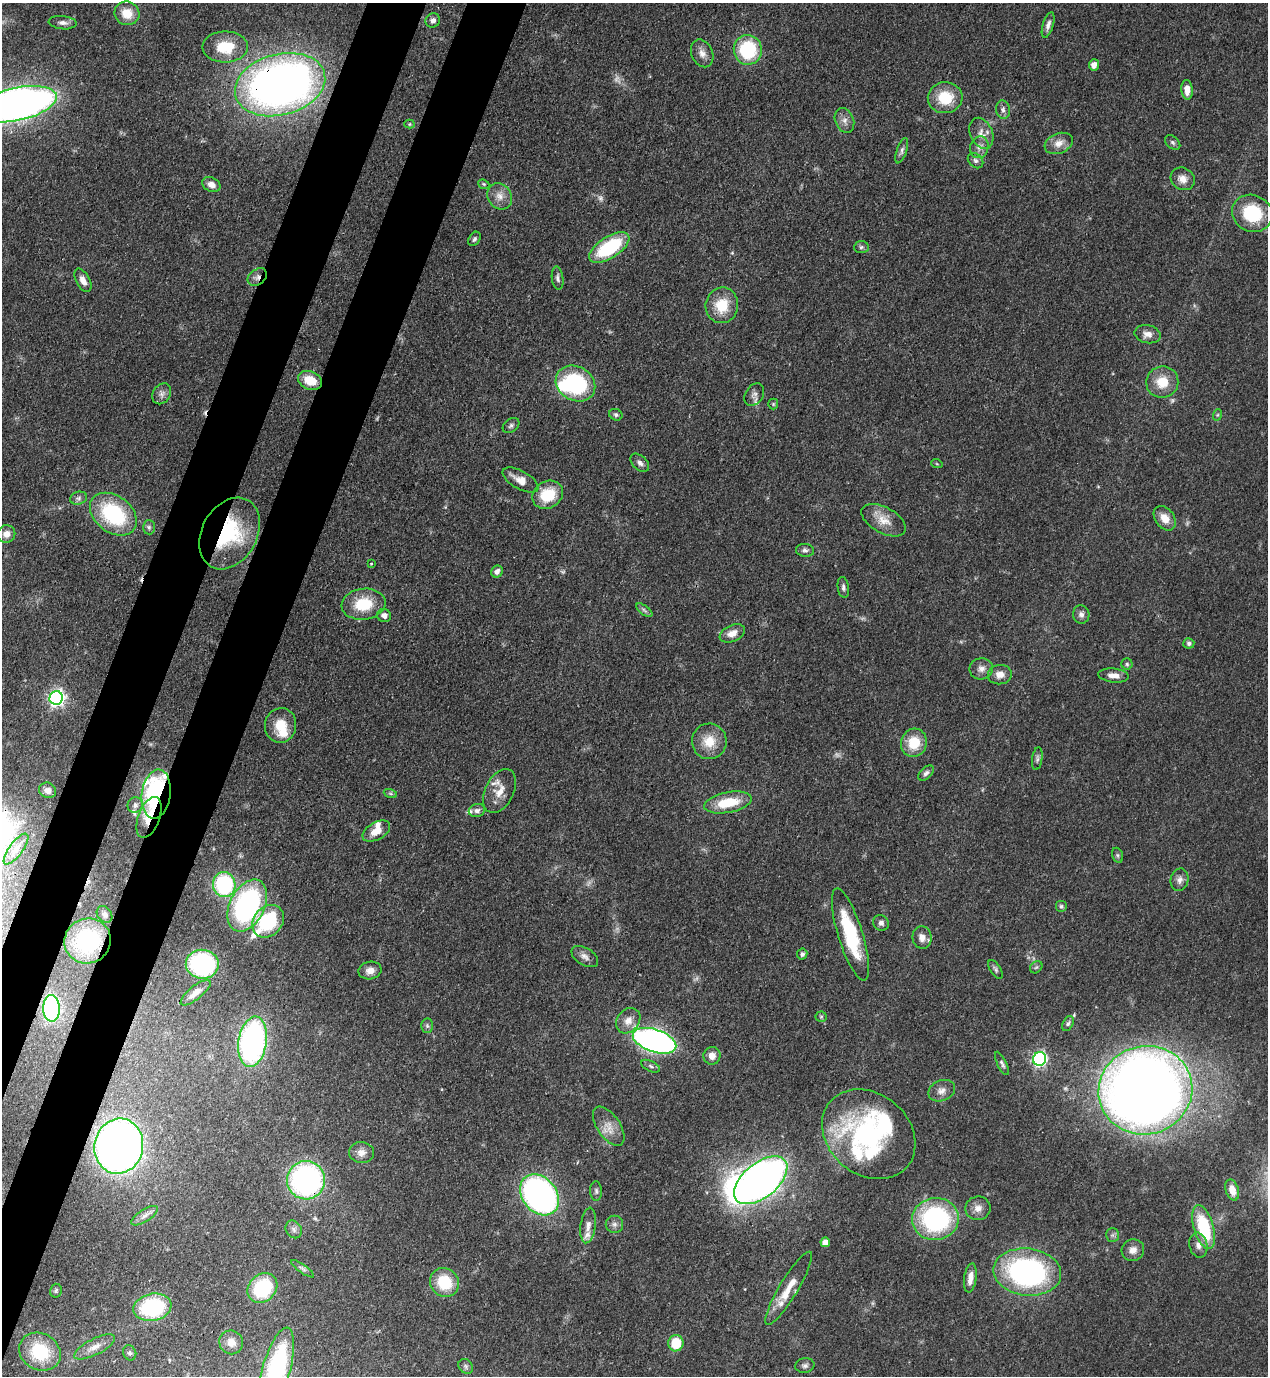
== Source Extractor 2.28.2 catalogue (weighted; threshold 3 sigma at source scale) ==
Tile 7 of 4 x 4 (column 3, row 2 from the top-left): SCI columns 2885-4150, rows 2791-4164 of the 5638 x 5579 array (HDU 1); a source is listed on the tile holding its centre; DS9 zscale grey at full resolution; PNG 1270 x 1378 px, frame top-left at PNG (2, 3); each listed source drawn as its Kron ellipse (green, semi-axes under 4 px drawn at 4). Shown black and unused: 8% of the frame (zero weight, under 3 of 4 exposures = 7% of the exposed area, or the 3 px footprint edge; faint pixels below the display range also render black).
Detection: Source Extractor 2.28.2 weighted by HDU 2 'WHT'; one run over the whole footprint, this tile lists its part. Background 0.0513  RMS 0.0033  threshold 0.0147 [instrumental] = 3 sigma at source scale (4.5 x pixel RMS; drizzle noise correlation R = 1.50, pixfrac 1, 0.05/0.05 arcsec/px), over >= 5 px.
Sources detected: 172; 6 too faint to see at this stretch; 4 inside a brighter object's white glare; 1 cosmic-ray / hot-pixel residue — neither listed nor drawn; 10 inside a brighter listed object's ellipse — not listed separately; the other 151 listed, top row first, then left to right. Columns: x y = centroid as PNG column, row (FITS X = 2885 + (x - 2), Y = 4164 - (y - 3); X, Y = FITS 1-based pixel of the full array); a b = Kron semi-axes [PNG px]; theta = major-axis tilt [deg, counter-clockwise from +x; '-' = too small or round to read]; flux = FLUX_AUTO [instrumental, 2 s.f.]
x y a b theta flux
127 13 12 11 - 5.6
433 20 7 7 - 1.2
63 23 14 6 -5 1.6
1048 25 13 5 74 1.4
225 47 23 15 0 12
748 50 15 14 - 23
702 53 14 10 -65 2.6
1094 65 5 5 - 2.4
280 85 46 30 15 240
1187 90 10 5 -86 3.2
945 98 17 15 7 10
16 104 41 16 12 240
1003 110 9 7 -81 1.3
844 120 13 9 -68 2.2
409 124 5 4 - 0.39
981 133 16 11 -66 3.2
1173 142 9 6 -40 0.8
1059 143 15 10 21 3.1
979 147 11 9 74 2.1
902 151 13 5 71 1.1
975 161 9 6 -44 0.99
1183 179 12 11 - 2.9
484 184 6 4 -22 0.45
211 185 9 7 -24 2.3
500 196 14 12 -54 3.2
1252 213 21 18 -25 19
474 239 8 5 58 0.7
861 247 7 6 - 0.82
609 248 23 10 32 25
257 277 10 7 35 1.8
558 278 12 5 -82 1.1
83 280 13 7 -61 2.1
722 305 18 16 78 9.1
1148 334 13 9 -12 2.4
310 380 12 9 -23 6.6
1162 382 16 16 - 7.3
575 384 20 17 -30 33
162 394 11 8 57 1.6
754 395 12 8 58 1.6
773 404 5 5 - 0.41
616 415 7 5 -26 0.8
1217 415 6 3 71 0.41
511 425 9 6 39 0.92
640 463 11 7 -44 1.4
937 464 6 3 -19 0.33
520 480 20 9 -29 4.1
548 495 16 13 31 11
79 498 8 6 15 1.1
113 514 26 18 -37 30
1165 518 13 9 -53 3.9
884 520 24 13 -28 5.1
149 527 7 6 - 0.83
229 533 38 27 60 28
6 534 9 8 - 2.3
805 550 9 6 -6 1.1
371 564 4 2 - 0.26
497 572 6 5 - 1.7
843 587 10 5 -81 1
364 604 22 15 7 12
644 610 9 4 -36 0.87
1081 614 9 8 - 1.4
384 616 7 6 - 1.6
732 633 13 8 24 3
1189 643 5 5 - 0.79
1127 664 5 5 - 0.58
981 669 12 10 11 2.3
1000 675 12 9 6 2.8
1114 675 15 7 -5 2.7
56 698 7 6 - 110
280 725 17 15 81 7.4
709 741 18 17 - 7
914 743 14 12 74 8.5
1037 759 11 5 81 0.94
926 773 9 5 44 1.1
47 790 8 7 - 1.6
500 791 23 14 64 5.1
390 793 7 4 -19 0.64
156 794 25 14 82 60
728 802 24 10 11 11
135 805 8 7 - 1.2
477 811 8 6 12 1.2
149 817 21 10 69 9.8
376 831 15 8 29 4.4
16 849 18 7 53 2.7
1117 855 8 5 -73 0.67
1180 880 11 9 76 1.8
224 884 12 11 - 32
247 905 28 17 63 63
1061 906 6 6 - 0.66
105 914 9 7 -51 1.1
268 921 18 14 49 25
881 923 8 7 - 1.2
850 934 48 12 -73 22
922 937 11 9 -82 2.7
88 941 23 22 - 28
802 954 5 5 - 0.85
585 957 15 8 -32 1.9
202 964 16 14 -8 48
1036 967 7 5 43 0.63
996 969 11 5 -57 0.8
370 971 11 9 10 2.3
196 993 18 6 39 3.5
51 1008 13 8 -89 52
821 1017 5 5 - 0.48
628 1021 14 11 50 3.1
1068 1024 8 5 62 0.74
427 1026 7 6 - 0.76
655 1041 23 11 -18 140
253 1042 25 14 81 89
712 1056 9 8 - 2.5
1039 1059 7 6 - 69
1002 1063 13 4 -64 0.94
651 1066 10 5 -25 0.83
1145 1090 47 44 16 530
942 1091 14 10 24 2.4
609 1126 22 11 -56 4.4
869 1134 50 40 -40 56
119 1146 28 24 77 240
362 1153 12 10 -7 2.6
306 1180 19 19 - 77
761 1180 31 17 39 230
1232 1190 11 6 -74 3.3
596 1191 10 6 -89 0.88
539 1195 22 17 -50 120
978 1208 12 11 - 2.6
144 1216 15 6 33 1.7
935 1219 23 21 6 49
614 1224 9 8 - 1.4
588 1225 18 7 82 2.5
1204 1227 22 10 -74 19
294 1229 9 7 -57 1.3
1112 1235 7 6 - 0.89
825 1242 5 5 - 2.8
1198 1245 12 9 -78 2
1133 1250 11 10 - 2.6
303 1269 14 4 -35 0.95
1027 1272 34 23 -7 73
970 1278 14 6 82 2.9
444 1282 15 14 - 12
262 1288 16 13 45 22
789 1288 42 9 59 6.9
56 1291 7 6 - 0.6
152 1307 19 13 11 28
231 1342 12 11 - 3.2
676 1343 8 7 - 9.6
95 1347 22 8 27 3.4
40 1352 21 18 -29 18
130 1353 8 6 -66 0.88
805 1365 10 7 5 1.1
466 1366 8 6 -48 0.92
276 1371 45 14 74 58
Overlapping masked pixels (flux is a lower limit): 10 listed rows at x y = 280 85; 16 104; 257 277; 229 533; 156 794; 149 817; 88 941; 655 1041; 119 1146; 306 1180
Isophote crosses this tile's border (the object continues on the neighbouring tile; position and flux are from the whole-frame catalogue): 2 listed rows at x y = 16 104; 276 1371